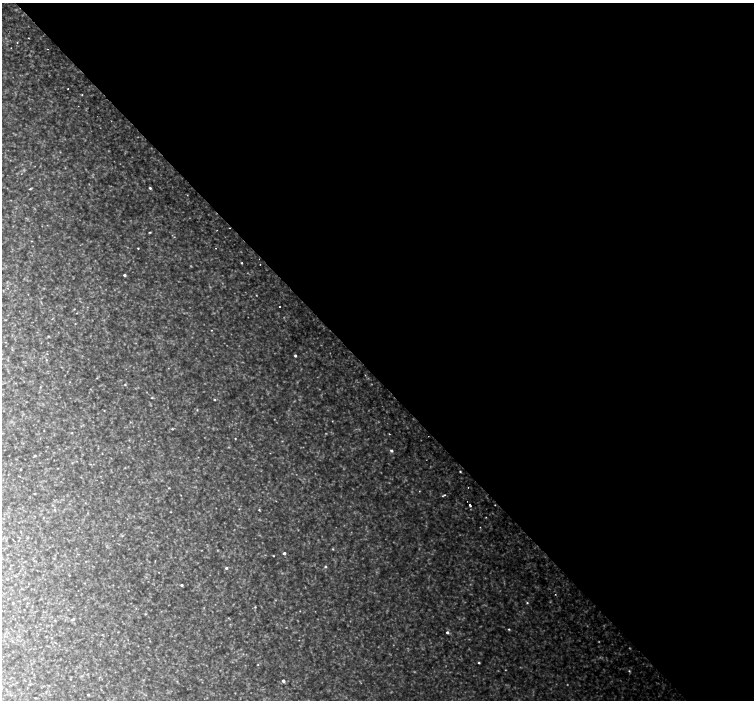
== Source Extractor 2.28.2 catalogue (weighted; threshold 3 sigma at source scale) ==
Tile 8 of 4 x 4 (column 4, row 2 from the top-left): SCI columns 4587-6090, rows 3033-4427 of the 6169 x 6128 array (HDU 1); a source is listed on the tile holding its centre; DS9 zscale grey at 2 x 2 block average (1 PNG px = mean of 2 x 2 image px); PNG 756 x 702 px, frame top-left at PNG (2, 3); no overlay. Shown black and unused: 54% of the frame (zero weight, under 2 of 3 exposures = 5% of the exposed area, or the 3 px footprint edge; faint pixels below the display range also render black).
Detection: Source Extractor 2.28.2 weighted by HDU 2 'WHT'; one run over the whole footprint, this tile lists its part. Background 0.0712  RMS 0.0081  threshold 0.0365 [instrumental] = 3 sigma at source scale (4.5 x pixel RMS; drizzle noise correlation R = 1.50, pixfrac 1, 0.0396/0.0396 arcsec/px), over >= 5 px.
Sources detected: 136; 34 too faint to see at this stretch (2 x 2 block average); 5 cosmic-ray / hot-pixel residue — not listed; the other 97 listed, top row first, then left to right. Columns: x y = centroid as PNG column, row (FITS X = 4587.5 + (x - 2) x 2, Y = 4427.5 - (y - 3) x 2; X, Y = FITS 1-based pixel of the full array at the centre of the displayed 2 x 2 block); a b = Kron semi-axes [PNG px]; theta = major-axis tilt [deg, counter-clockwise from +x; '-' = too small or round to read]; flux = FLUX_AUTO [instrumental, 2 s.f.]
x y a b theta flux
17 43 2 2 - 1.3
11 48 2 2 - 0.61
47 49 2 2 - 1.7
68 89 2 2 - 0.9
82 95 2 2 - 1.2
150 188 3 2 - 3.5
30 189 3 2 - 2.1
150 232 3 2 - 1.7
32 241 3 2 - 0.86
138 248 2 2 - 1.5
215 248 2 2 - 1.3
241 263 2 2 - 1.9
260 264 2 2 - 1.2
124 275 2 2 - 4.1
28 294 3 2 - 0.66
256 295 2 2 - 1
279 307 2 2 - 1.6
74 309 3 2 - 0.99
77 313 3 2 - 0.78
52 319 5 2 - 1.1
5 320 3 2 - 0.92
211 330 2 2 - 0.95
48 336 3 3 - 1.5
5 342 3 2 - 0.56
47 354 2 2 - 0.67
295 356 3 3 - 3.8
46 360 3 2 - 1.4
97 378 3 2 - 1.2
125 385 4 3 - 1.8
40 387 3 3 - 1.2
152 398 3 2 - 1.9
214 400 3 2 - 2
104 410 3 2 - 1
197 410 4 3 - 1.8
130 422 3 2 - 1.2
172 429 3 3 - 1.8
44 431 2 2 - 0.83
72 433 3 2 - 1.3
235 438 2 2 - 1.3
391 451 4 3 - 4.5
102 454 2 2 - 0.71
35 456 3 2 - 2.2
72 463 3 2 - 1.3
20 469 3 2 - 0.94
460 471 2 2 - 1.6
100 476 3 2 - 0.83
468 487 2 2 - 0.94
169 488 3 2 - 1.2
419 491 3 2 - 0.93
34 494 2 2 - 1.5
181 495 2 2 - 0.69
444 495 4 3 - 2.4
467 501 2 2 - 1.1
470 505 3 2 - 4.4
239 509 3 2 - 1.1
55 510 4 3 - 1.9
259 510 3 3 - 1.8
171 512 2 2 - 0.93
486 517 2 2 - 1.1
43 518 3 2 - 0.84
480 527 3 2 - 0.75
122 536 4 3 - 1.9
28 537 4 2 - 1.1
333 549 3 3 - 1.5
284 553 3 3 - 5.6
78 554 3 2 - 1
273 556 2 2 - 1.2
54 558 3 3 - 1.2
155 561 3 2 - 0.85
11 565 3 2 - 0.77
325 567 3 3 - 2.4
10 568 2 2 - 0.7
226 568 3 3 - 3.5
25 572 2 2 - 0.68
7 579 2 2 - 0.81
182 585 2 2 - 3.3
13 603 5 2 - 1.1
27 603 3 2 - 0.92
527 603 3 3 - 2
255 607 3 3 - 1.7
24 609 2 2 - 0.56
300 611 2 2 - 0.81
145 614 4 2 - 1.2
73 619 4 3 - 2.6
509 629 3 3 - 1.8
447 632 3 3 - 4.5
102 635 3 2 - 0.93
52 638 2 2 - 0.81
299 640 2 2 - 0.63
479 663 2 2 - 2.3
258 664 3 3 - 1.4
629 671 4 3 - 2.1
81 676 5 2 - 1.4
283 681 3 3 - 5.6
88 694 3 2 - 2.4
146 695 3 2 - 0.9
35 698 2 2 - 0.86